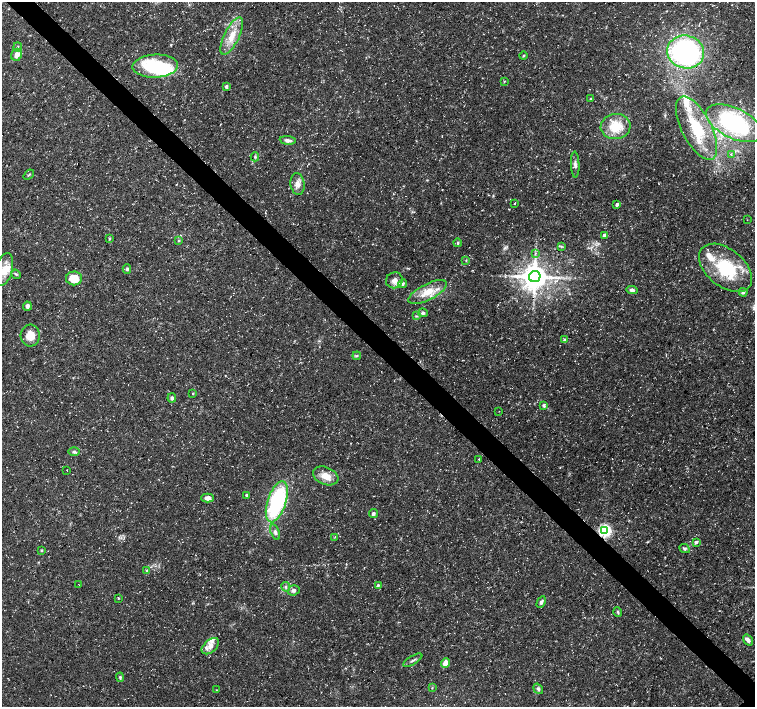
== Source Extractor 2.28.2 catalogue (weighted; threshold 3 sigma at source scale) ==
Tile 11 of 4 x 4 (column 3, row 3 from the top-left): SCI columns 3012-4516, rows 1566-2974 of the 6028 x 6015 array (HDU 1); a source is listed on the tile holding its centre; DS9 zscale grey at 2 x 2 block average (1 PNG px = mean of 2 x 2 image px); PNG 757 x 709 px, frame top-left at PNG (2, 2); each listed source drawn as its Kron ellipse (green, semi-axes under 4 px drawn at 4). Shown black and unused: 4% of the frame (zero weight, under 3 of 5 exposures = <1% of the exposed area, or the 3 px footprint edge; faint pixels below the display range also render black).
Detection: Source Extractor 2.28.2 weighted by HDU 2 'WHT'; one run over the whole footprint, this tile lists its part. Background 0.0424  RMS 0.0026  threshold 0.0117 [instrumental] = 3 sigma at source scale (4.5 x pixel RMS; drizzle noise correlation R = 1.50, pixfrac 1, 0.0396/0.0396 arcsec/px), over >= 5 px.
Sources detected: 89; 1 inside a brighter object's white glare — neither listed nor drawn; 9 inside a brighter listed object's ellipse — not listed separately; the other 79 listed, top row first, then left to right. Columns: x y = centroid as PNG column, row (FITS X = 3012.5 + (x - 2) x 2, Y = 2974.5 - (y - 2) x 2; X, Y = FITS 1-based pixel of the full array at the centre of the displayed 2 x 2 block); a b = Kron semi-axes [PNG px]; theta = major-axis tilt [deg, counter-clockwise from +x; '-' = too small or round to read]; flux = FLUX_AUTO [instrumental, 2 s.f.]
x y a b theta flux
232 36 20 7 64 10
18 47 4 3 - 0.95
686 52 19 16 -15 110
17 55 6 5 - 4.1
524 56 4 3 - 0.63
155 66 22 11 2 45
504 81 4 2 - 0.49
226 86 3 2 - 1.6
590 99 4 3 - 0.62
734 123 30 15 -26 71
616 127 15 12 6 16
697 128 35 15 -63 30
288 140 8 4 -6 2.1
731 155 3 2 - 0.55
255 157 4 4 - 0.81
575 165 13 4 -88 2.3
29 175 6 2 40 0.6
297 184 11 7 -81 4
515 203 3 2 - 0.47
617 204 4 3 - 1.6
747 220 2 2 - 0.2
604 235 3 3 - 2.3
109 239 3 2 - 0.54
178 241 3 3 - 0.6
458 243 4 3 - 0.81
561 246 4 2 - 0.61
535 253 3 2 - 0.58
466 260 3 2 - 0.38
725 268 30 19 -39 38
127 269 5 3 - 1
4 270 17 8 75 9.6
16 274 5 3 - 0.8
535 277 6 5 - 980
74 278 8 7 - 11
394 280 8 8 - 3.9
403 284 5 4 - 1.3
632 290 6 4 -6 1.8
428 292 21 8 27 12
743 292 4 3 - 1.4
27 306 4 3 - 2.3
423 313 5 4 - 1.4
416 316 4 2 - 0.58
30 335 11 9 86 7.8
564 339 4 3 - 0.82
357 356 4 3 - 0.73
193 393 3 2 - 0.45
172 398 5 3 - 1.3
544 405 4 3 - 1.1
499 411 2 2 - 0.19
74 451 6 3 0 1.1
479 459 2 2 - 0.35
67 470 2 2 - 0.22
326 476 13 8 -23 7.2
246 495 3 2 - 1
207 498 6 4 0 3.8
277 502 21 9 72 68
373 513 4 4 - 1.3
605 531 4 4 - 150
275 532 8 4 -71 1.9
335 537 2 2 - 0.39
696 542 4 3 - 1.5
684 549 5 4 - 1.3
41 550 3 3 - 0.6
147 570 3 3 - 0.49
79 584 2 2 - 0.22
378 585 3 3 - 0.74
286 587 5 4 - 1.2
294 590 6 5 - 1.7
118 598 4 2 - 0.4
541 602 6 4 62 1.7
618 612 5 3 - 0.85
748 640 6 4 -55 2.2
210 646 10 6 41 4.2
413 660 11 3 32 1.5
445 663 5 4 - 5.1
120 677 4 3 - 0.89
432 688 3 2 - 0.38
538 689 6 4 -54 1.2
216 690 2 2 - 0.24
Overlapping masked pixels (flux is a lower limit): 1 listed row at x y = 605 531
Isophote crosses this tile's border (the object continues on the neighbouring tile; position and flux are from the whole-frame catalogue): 1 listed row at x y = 4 270
Diffuse or blended objects may show on this block-average render without a row.